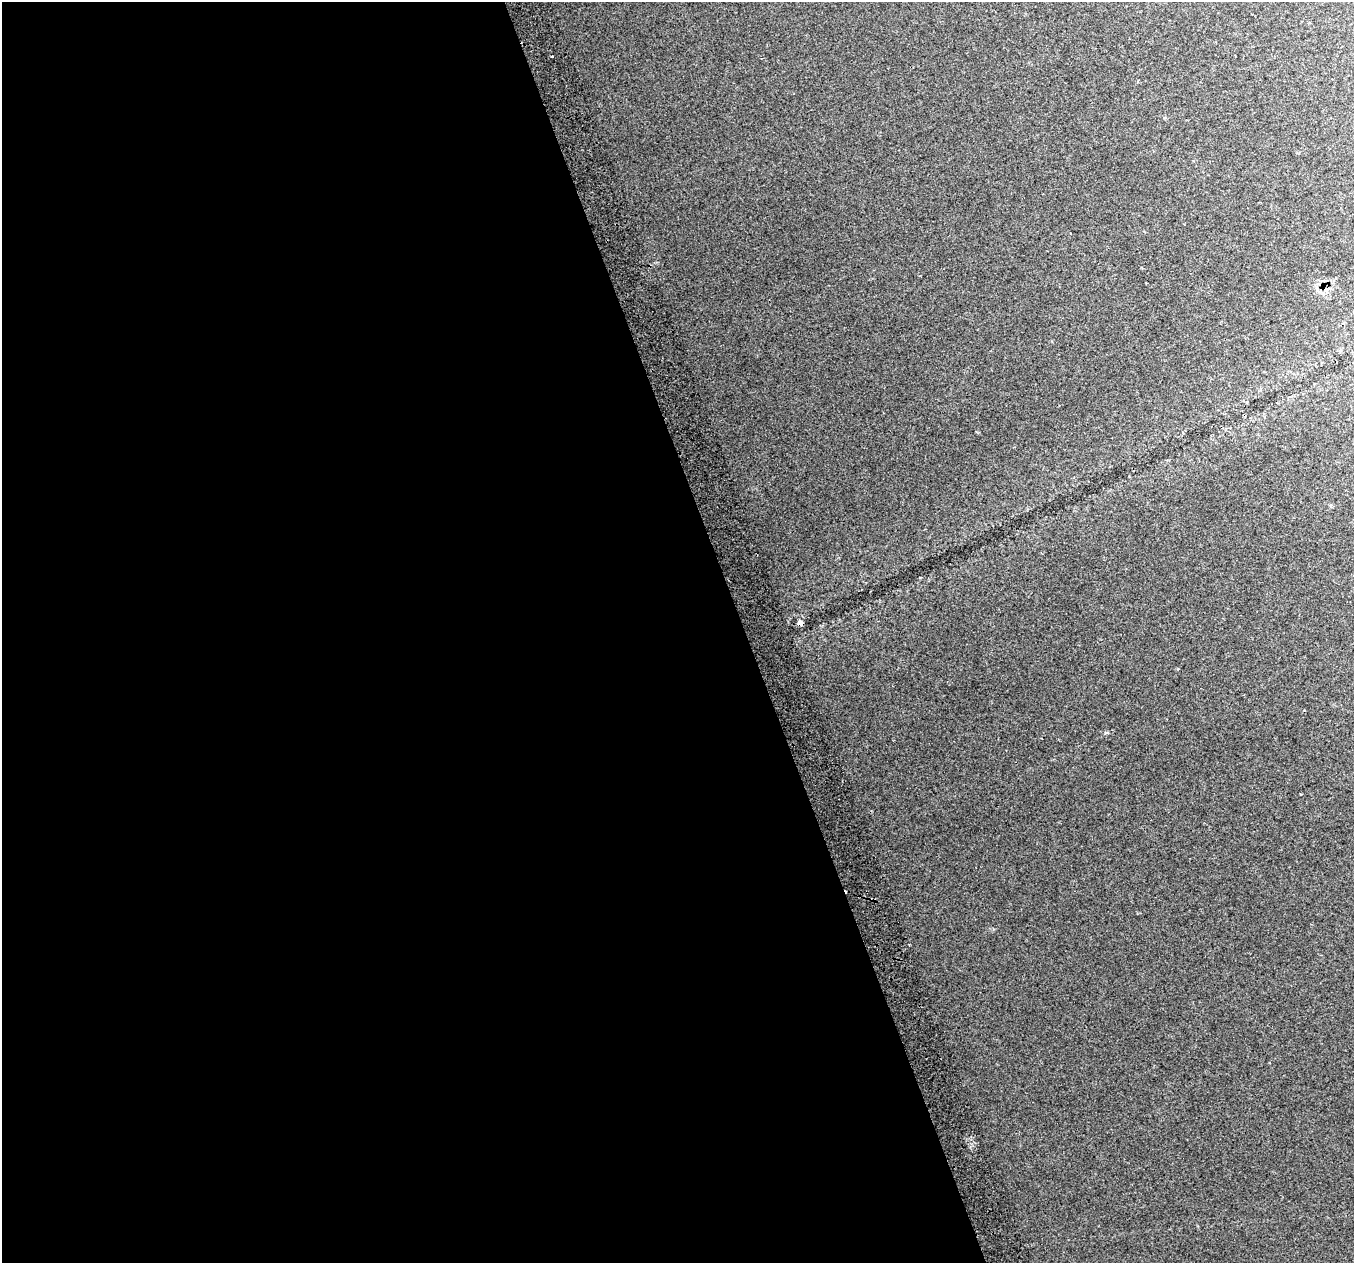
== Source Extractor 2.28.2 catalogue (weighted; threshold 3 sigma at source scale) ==
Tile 9 of 4 x 4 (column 1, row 3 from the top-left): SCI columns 43-1394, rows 1397-2657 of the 5491 x 5261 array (HDU 1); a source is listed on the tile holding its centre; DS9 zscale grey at full resolution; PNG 1356 x 1265 px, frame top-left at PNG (2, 2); no overlay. Shown black and unused: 55% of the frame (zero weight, under 2 of 3 exposures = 3% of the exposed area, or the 3 px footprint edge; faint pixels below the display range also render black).
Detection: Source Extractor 2.28.2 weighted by HDU 2 'WHT'; one run over the whole footprint, this tile lists its part. Background 0.0669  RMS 0.013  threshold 0.0591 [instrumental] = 3 sigma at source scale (4.5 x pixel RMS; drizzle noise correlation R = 1.50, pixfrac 1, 0.0396/0.0396 arcsec/px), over >= 5 px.
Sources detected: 4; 1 cosmic-ray / hot-pixel residue — not listed; the other 3 listed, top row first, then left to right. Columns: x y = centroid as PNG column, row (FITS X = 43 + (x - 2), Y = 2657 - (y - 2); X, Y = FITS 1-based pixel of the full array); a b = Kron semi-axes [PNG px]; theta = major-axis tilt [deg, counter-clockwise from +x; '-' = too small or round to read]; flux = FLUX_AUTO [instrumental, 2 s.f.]
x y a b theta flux
552 56 3 2 - 2.2
1070 233 3 2 - 1.5
800 623 5 5 - 6.6
Overlapping masked pixels (flux is a lower limit): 1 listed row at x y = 800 623